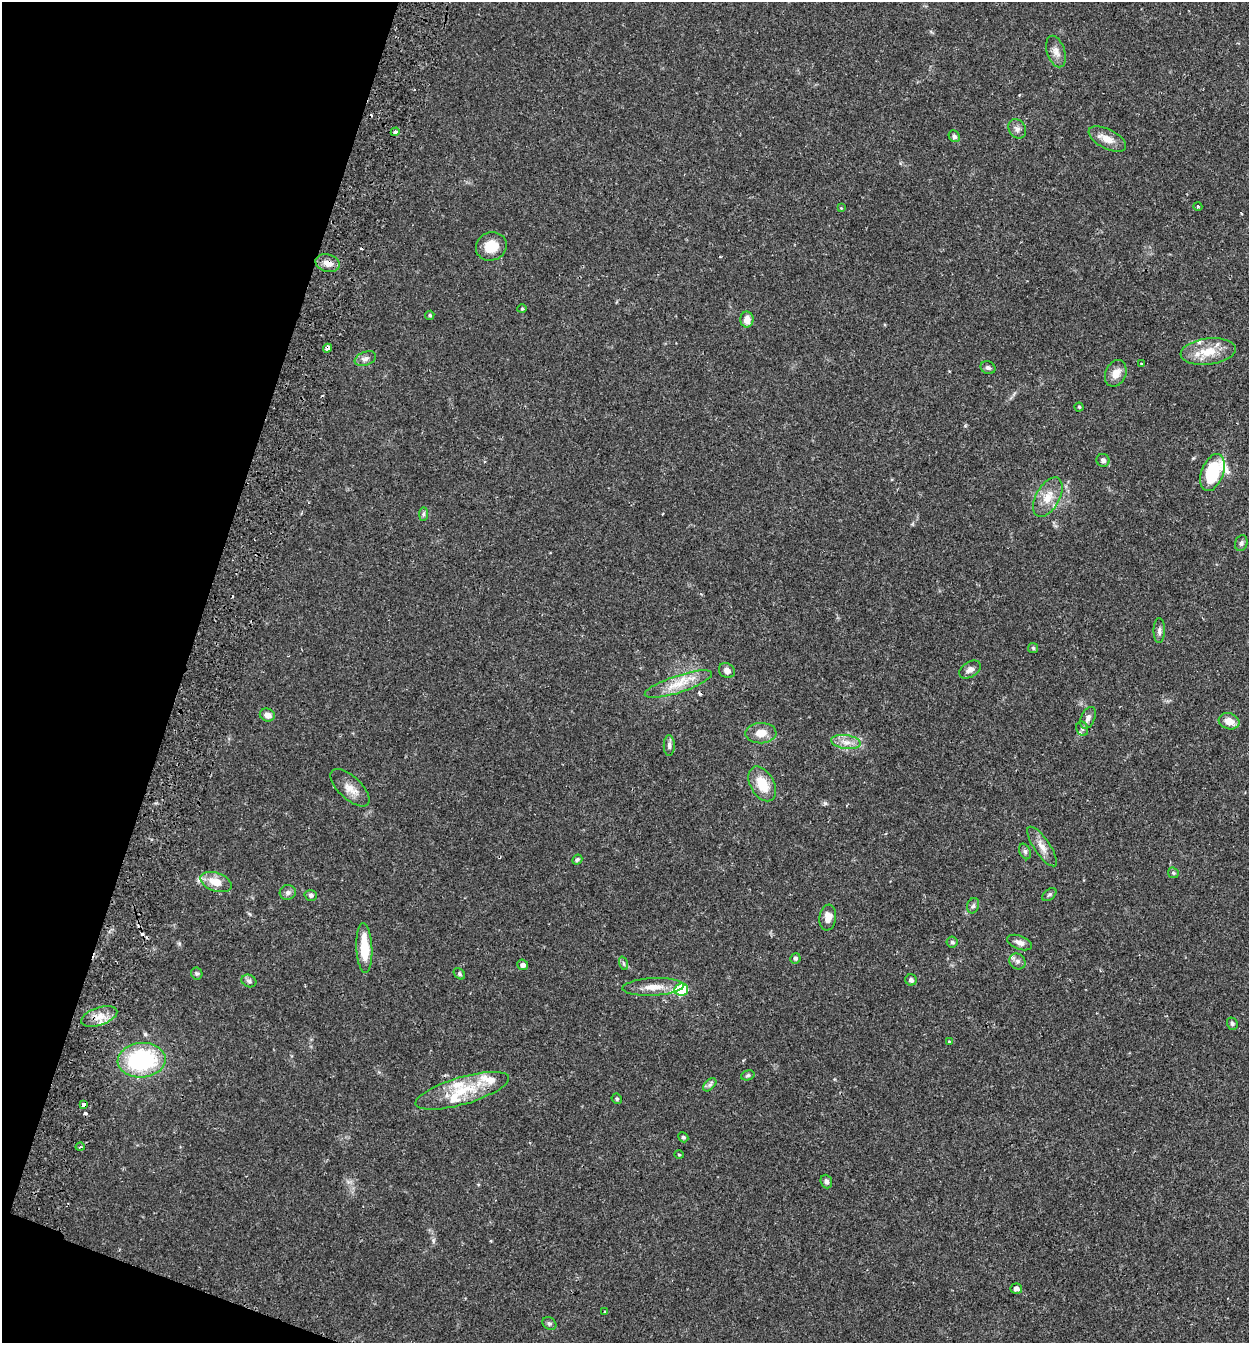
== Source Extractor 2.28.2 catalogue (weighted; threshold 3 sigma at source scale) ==
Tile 9 of 4 x 4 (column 1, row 3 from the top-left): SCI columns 191-1437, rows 1371-2711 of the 5497 x 5417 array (HDU 1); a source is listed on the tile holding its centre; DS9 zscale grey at full resolution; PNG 1251 x 1345 px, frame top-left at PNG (2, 2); each listed source drawn as its Kron ellipse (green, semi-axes under 4 px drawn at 4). Shown black and unused: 16% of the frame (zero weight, under 2 of 3 exposures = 3% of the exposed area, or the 3 px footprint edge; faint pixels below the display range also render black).
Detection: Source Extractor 2.28.2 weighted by HDU 2 'WHT'; one run over the whole footprint, this tile lists its part. Background 0.0653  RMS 0.0051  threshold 0.023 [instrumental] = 3 sigma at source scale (4.5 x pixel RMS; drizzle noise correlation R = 1.50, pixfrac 1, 0.05/0.05 arcsec/px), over >= 5 px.
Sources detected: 90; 6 cosmic-ray / hot-pixel residue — neither listed nor drawn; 7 inside a brighter listed object's ellipse — not listed separately; the other 77 listed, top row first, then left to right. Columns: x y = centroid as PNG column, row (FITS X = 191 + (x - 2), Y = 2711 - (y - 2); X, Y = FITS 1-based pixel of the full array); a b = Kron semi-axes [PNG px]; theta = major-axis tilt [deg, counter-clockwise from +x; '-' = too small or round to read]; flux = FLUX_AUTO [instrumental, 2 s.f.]
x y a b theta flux
1056 52 16 9 -72 3.5
1017 129 10 8 -56 2.1
395 132 4 4 - 0.94
954 136 6 5 - 1.4
1107 139 20 9 -27 5.4
1198 207 4 3 - 0.49
841 208 4 4 - 0.38
491 246 15 14 - 8.8
328 263 12 8 -16 4
522 309 4 4 - 0.56
430 315 5 4 - 0.82
747 319 8 6 -90 3.8
327 348 4 3 - 3
1208 352 28 13 7 11
365 359 11 6 21 2.2
1141 364 4 3 - 0.41
988 368 7 6 - 1.3
1116 373 14 10 67 4.8
1079 407 4 4 - 0.69
1103 460 6 6 - 1.8
1213 472 19 11 70 28
1048 497 21 12 61 7.7
423 514 7 4 89 0.94
1241 543 8 6 71 1.3
1159 631 12 5 89 1.7
1033 648 5 5 - 0.78
970 669 12 7 31 2.6
727 671 8 7 - 2.5
678 684 35 8 18 9.9
267 715 8 6 -21 2.8
1088 718 11 6 66 2.3
1229 721 10 8 -17 5.3
1082 729 7 5 -71 1.2
761 733 15 10 1 5.7
846 742 14 7 -8 3.9
669 745 10 5 90 1.6
762 784 19 11 -61 10
350 788 24 11 -43 5.8
1042 847 23 8 -55 4.6
1025 851 8 5 -63 1.3
577 860 5 4 - 0.87
1173 873 6 5 - 0.73
216 882 16 9 -18 7.4
288 892 8 7 - 1.7
311 895 6 5 - 1.3
1049 895 8 5 40 0.97
973 906 8 5 72 1.2
828 917 13 8 82 4.7
952 942 5 5 - 0.81
1019 943 13 6 -21 2.8
364 948 25 8 -87 14
795 958 5 5 - 1.1
1017 961 8 7 - 1.9
623 963 7 4 -71 0.95
523 965 5 5 - 1.7
197 973 6 5 - 0.83
459 974 6 4 -43 0.77
911 980 6 5 - 1.5
249 981 7 6 - 1.3
653 987 31 8 3 6.9
681 989 7 6 - 26
99 1016 19 9 19 5.6
1232 1024 6 5 - 1
949 1042 4 3 - 0.5
142 1060 24 17 4 54
748 1075 7 4 18 0.8
710 1085 8 5 45 1.3
462 1091 48 13 16 20
617 1099 5 5 - 0.8
84 1105 4 3 - 4.4
683 1137 5 4 - 0.82
80 1147 4 3 - 0.51
679 1154 5 3 - 0.48
826 1181 7 5 -69 1.4
1016 1289 6 5 - 1.8
604 1312 3 3 - 0.51
549 1324 7 6 - 1.1
Overlapping masked pixels (flux is a lower limit): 3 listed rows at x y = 328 263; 327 348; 84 1105